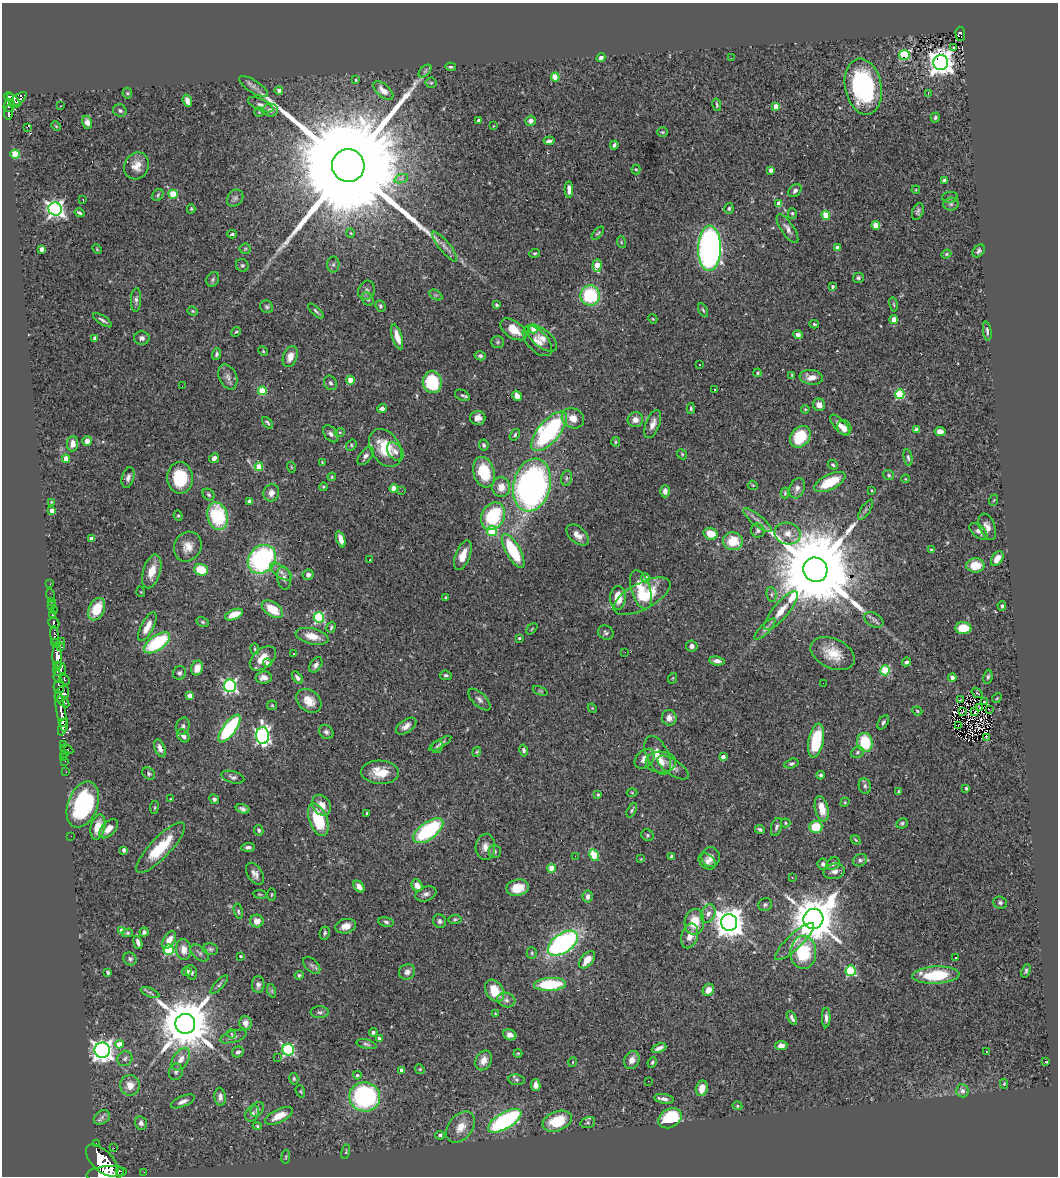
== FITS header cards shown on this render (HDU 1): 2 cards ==
NAXIS1  =                 1056
NAXIS2  =                 1174

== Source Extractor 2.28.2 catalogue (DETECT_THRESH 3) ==
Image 1056 x 1174 px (HDU 1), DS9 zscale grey, 1 PNG px = 1 image px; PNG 1060 x 1178 px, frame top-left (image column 1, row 1174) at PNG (2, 3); each listed source drawn as its Kron ellipse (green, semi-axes under 4 px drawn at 4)
Background 0.842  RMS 0.034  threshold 0.101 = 3 sigma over >= 5 px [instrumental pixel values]
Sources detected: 506; of the 506, the 500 brightest by FLUX_AUTO listed and drawn (6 fainter detections omitted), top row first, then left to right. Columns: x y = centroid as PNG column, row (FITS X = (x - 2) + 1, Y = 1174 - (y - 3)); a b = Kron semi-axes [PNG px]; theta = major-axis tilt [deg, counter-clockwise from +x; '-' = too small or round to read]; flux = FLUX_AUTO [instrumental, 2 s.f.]
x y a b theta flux
960 34 7 4 -87 99
954 47 3 2 - 3.2
904 55 5 5 - 150
601 58 5 4 - 6.9
731 58 3 2 - 4
941 62 7 7 - 2800
451 67 5 3 - 3.6
425 71 8 4 45 4.5
555 77 4 4 - 59
355 80 4 3 - 2.1
431 83 5 5 - 3
253 86 17 6 -33 12
863 87 28 18 -79 340
279 90 4 4 - 9.5
383 91 12 6 -42 20
127 93 5 5 - 3
928 93 3 2 - 19
9 97 5 4 - 460
18 99 10 4 39 280
14 100 8 4 -48 320
187 101 6 4 -71 15
261 105 13 5 -24 9.9
717 105 6 3 -76 3.8
9 106 6 5 - 160
61 106 3 2 - 1.6
776 106 4 4 - 25
271 110 7 6 - 13
120 111 7 6 - 5.2
259 112 4 4 - 2.3
8 113 7 4 86 180
935 117 5 4 - 4.2
478 120 3 3 - 4.7
531 121 5 5 - 8.6
87 122 6 5 - 10
56 126 5 3 - 2.1
493 126 3 2 - 1.7
27 127 2 2 - 380
662 132 5 4 - 3.2
549 141 5 3 - 6.4
614 145 4 3 - 6
15 154 4 4 - 90
136 166 14 12 61 26
348 166 16 16 - 150000
636 170 5 4 - 2.5
771 170 4 4 - 6.2
401 179 7 4 19 4.8
944 180 4 3 - 4.9
569 190 8 4 -89 11
916 190 4 3 - 1.9
795 191 7 5 41 7.9
173 194 4 4 - 89
158 195 6 5 - 3.9
950 197 8 5 2 5.2
235 198 9 7 50 7.5
83 200 3 2 - 1.6
779 204 4 4 - 28
951 204 8 6 2 6.6
729 208 5 4 - 3.6
55 209 7 6 - 870
191 209 4 4 - 3
918 212 9 5 69 5.8
79 213 5 3 - 4.4
792 213 5 4 - 3.4
826 215 4 4 - 65
876 225 4 4 - 56
787 229 17 6 -56 13
351 233 5 3 - 1.9
598 233 8 3 49 3.2
232 234 5 3 - 3.5
621 242 6 3 -73 2.6
445 246 18 5 -51 13
837 247 3 3 - 8.7
710 248 23 11 88 1100
42 249 4 4 - 13
97 249 5 3 - 2.2
245 249 5 5 - 3.5
979 251 7 5 48 5.3
535 253 5 3 - 2.8
946 254 5 4 - 2.9
333 264 8 6 88 5.8
242 265 7 6 - 4.5
597 265 6 4 86 39
858 278 5 5 - 5.3
213 279 7 6 - 5
832 286 3 3 - 4.7
366 290 10 8 65 7.8
436 295 7 4 -33 4.3
590 295 10 9 - 150
368 299 7 5 -60 4.7
136 300 12 5 88 6.9
894 304 7 3 -81 3
497 305 4 3 - 4.5
380 306 6 5 - 3.9
267 307 7 6 - 4.8
703 310 7 3 -63 3.1
193 311 5 4 - 2.8
316 311 10 4 -43 5.1
653 319 5 3 - 2.2
894 319 4 4 - 25
102 320 11 3 -34 6.5
814 324 5 3 - 2.9
513 329 15 8 -34 40
534 329 5 4 - 42
987 331 9 3 -83 5.8
236 332 5 4 - 2.7
798 335 5 4 - 8
397 337 13 5 -73 22
95 338 4 3 - 9.5
142 338 8 7 - 8.1
542 338 17 9 -39 19
537 341 18 10 -47 22
498 342 6 5 - 3.9
263 351 5 4 - 2.6
217 354 6 4 72 4.4
480 356 5 4 - 4.4
290 357 11 7 70 19
699 365 2 2 - 1.7
757 373 4 4 - 3.6
792 375 4 3 - 2.7
228 377 13 8 -66 13
811 377 11 7 -8 22
350 380 4 4 - 43
432 382 11 9 -86 110
330 383 7 6 - 5.9
182 386 2 2 - 2
714 390 3 2 - 2.9
262 391 4 4 - 88
900 394 5 4 - 150
462 395 8 5 -24 4.5
517 396 5 4 - 16
819 405 6 6 - 13
382 408 5 4 - 8.7
691 409 5 4 - 3.7
805 409 4 4 - 2.6
478 418 7 7 - 14
573 418 11 9 -27 25
635 420 8 7 - 15
267 423 7 3 -48 3.9
653 424 15 7 69 17
840 425 13 5 -48 19
844 428 7 7 - 21
917 430 4 4 - 25
549 431 24 10 49 350
340 432 5 3 - 1.9
940 432 5 4 - 23
331 434 9 6 -51 8.3
515 435 6 4 55 3.7
800 437 12 9 50 83
87 441 5 5 - 15
616 442 5 4 - 3.1
72 444 7 5 85 18
351 445 6 5 - 3.2
484 445 5 4 - 4.5
385 448 20 14 -58 78
395 452 10 7 -52 9.8
682 454 5 4 - 2.7
366 456 10 6 51 8.3
214 458 5 4 - 9.6
908 458 8 4 -79 5.1
66 459 4 4 - 28
322 462 4 3 - 1.9
833 465 5 4 - 3.3
259 467 4 4 - 59
291 467 5 3 - 1.9
484 472 15 10 -74 86
889 475 5 5 - 4.3
332 477 4 4 - 2.4
128 478 10 6 74 9
180 478 15 13 -87 100
567 478 8 5 75 5
905 479 4 4 - 2
830 482 17 7 27 80
532 485 27 18 76 820
753 485 5 4 - 2.4
323 487 4 4 - 2.5
501 487 10 9 - 26
797 488 10 7 69 11
394 489 4 4 - 42
872 490 3 2 - 2
402 491 3 2 - 3
665 491 6 4 -87 10
271 493 9 7 70 15
785 493 5 3 - 3.1
209 495 7 5 -45 4.1
994 500 6 3 70 2.2
250 501 4 4 - 15
51 502 4 4 - 2.1
866 510 11 4 57 6.1
52 511 4 4 - 24
178 516 5 4 - 3.2
218 516 14 10 -74 150
493 516 14 11 59 160
757 520 17 5 -39 12
987 527 14 7 -70 16
758 530 7 6 - 6.7
492 531 5 5 - 100
978 531 11 6 -41 11
711 534 7 6 - 32
788 534 13 11 -10 22
577 535 13 8 -41 18
91 538 4 3 - 9.7
341 539 8 4 -73 17
733 541 10 9 - 57
188 547 15 13 58 27
931 550 3 3 - 2.7
513 551 19 7 -60 130
463 555 15 7 69 30
262 559 15 13 50 340
997 559 8 5 56 22
370 560 2 2 - 1.5
975 565 9 7 0 42
201 570 7 6 - 66
815 570 12 11 - 55000
152 571 17 8 73 32
281 572 12 5 -35 12
308 575 5 5 - 8.4
284 578 11 7 -81 12
645 578 4 4 - 15
50 584 3 2 - 6.2
641 590 20 9 -73 52
141 592 5 3 - 1.6
771 594 7 5 -84 4.7
51 595 6 2 -72 10
642 596 31 13 28 92
446 597 3 3 - 3.1
618 598 12 8 88 36
51 601 3 2 - 6.2
52 606 3 3 - 13
1002 606 5 4 - 3.8
97 609 12 7 67 59
272 609 12 7 -35 52
54 610 2 2 - 4.2
781 611 24 7 50 33
53 615 3 3 - 74
234 615 9 5 23 37
319 617 5 5 - 210
874 620 10 6 -30 8.6
202 622 6 4 -27 3.4
54 623 6 5 - 260
147 627 16 6 62 25
331 627 6 4 72 3.5
963 628 8 6 -1 44
532 629 7 2 45 2
765 629 14 4 45 8.7
606 633 8 6 -32 5.5
55 635 9 4 -82 690
312 636 17 8 -13 29
519 638 3 3 - 3.4
61 641 2 2 - 14
55 643 4 3 - 470
157 643 15 7 35 170
692 646 5 5 - 8.3
61 647 4 3 - 52
255 649 5 3 - 2.7
625 652 2 2 - 3.1
294 654 3 3 - 3.2
833 654 23 14 -25 52
57 656 12 5 -90 1600
263 658 15 9 40 35
717 661 7 4 -8 11
907 662 4 3 - 5.9
267 663 4 4 - 8.3
316 665 8 5 54 9.5
57 666 2 2 - 98
197 668 7 6 - 23
60 669 7 6 - 730
885 670 5 5 - 110
179 673 7 6 - 6.1
446 675 6 4 -6 4.7
58 677 6 3 -81 360
264 677 8 6 6 13
988 677 7 4 81 5
297 678 7 4 -51 6.3
673 678 5 3 - 1.9
952 678 4 4 - 16
65 680 5 4 - 190
823 683 2 2 - 2.5
59 686 7 5 79 440
230 686 6 6 - 470
540 691 8 4 -22 3
977 693 6 3 -37 2.3
62 694 9 6 55 560
190 696 4 4 - 27
997 698 5 4 - 2.4
479 699 14 6 -45 9.3
960 699 4 2 - 2.5
309 701 14 10 -41 30
63 702 7 4 -43 250
984 702 3 2 - 3.4
272 705 5 5 - 2.8
592 708 5 3 - 2
980 708 3 2 - 2.3
989 709 3 2 - 1.9
61 711 21 4 -80 1200
917 711 5 4 - 2.8
963 711 3 2 - 1.7
975 712 3 2 - 1.7
669 718 7 7 - 14
62 722 4 4 - 780
883 722 8 4 58 5.2
183 726 9 6 74 6.9
406 726 12 6 35 14
959 726 4 3 - 1.8
63 727 9 4 71 750
229 729 16 6 53 230
326 732 8 6 -44 7.3
183 736 7 5 -50 11
263 736 8 6 -87 620
987 738 3 2 - 1.9
816 741 17 7 79 120
865 742 9 7 -76 98
440 743 13 4 31 6
63 744 3 2 - 26
437 747 6 5 - 4.6
160 748 9 5 -68 12
67 749 7 3 -27 70
524 750 6 4 -78 6.3
477 752 5 4 - 2.5
857 752 6 5 - 4.7
64 754 2 2 - 11
658 755 21 11 -64 39
64 757 3 2 - 5.5
723 757 4 3 - 12
645 759 11 8 44 18
65 761 2 2 - 11
661 762 15 10 -1 26
791 764 7 4 15 4.6
673 768 18 7 -34 14
66 772 2 2 - 7.8
380 772 19 11 -3 45
149 774 7 5 -36 4.9
821 775 4 4 - 5.6
233 777 12 6 -16 6.9
865 786 8 6 -78 6.3
966 788 3 3 - 4.1
899 791 4 3 - 5.6
632 793 5 3 - 2
598 795 3 3 - 2.3
170 799 4 3 - 1.7
214 799 5 4 - 6.1
845 802 5 3 - 2.3
83 805 24 14 69 220
322 805 11 8 -58 22
154 807 6 3 82 2.4
242 809 7 4 -19 7.1
822 809 13 6 -76 35
632 810 8 4 64 3.7
367 813 4 3 - 2.2
318 820 17 9 -69 100
785 823 5 4 - 2.3
902 823 6 5 - 4
98 827 13 7 77 36
776 827 9 5 72 5.9
816 827 6 6 - 59
108 829 11 6 46 18
760 829 5 3 - 5.3
259 830 5 4 - 4.7
428 831 18 8 37 230
647 835 6 5 - 4
71 836 2 2 - 34
856 840 5 3 - 2.4
248 847 7 4 4 6.9
485 847 13 9 87 17
160 848 33 10 46 90
124 850 4 4 - 6.6
495 851 6 6 - 5
594 855 6 4 -60 80
575 856 2 2 - 49
671 856 4 3 - 4.5
711 857 10 9 - 17
641 859 4 3 - 1.8
860 860 7 6 - 6
707 862 10 6 -41 10
833 863 7 6 - 6.2
823 864 5 5 - 6.9
552 868 4 4 - 49
834 871 11 7 11 11
255 874 12 7 -57 12
792 877 3 2 - 1.5
417 886 6 5 - 28
359 887 6 4 -51 11
518 888 11 8 11 37
260 894 7 3 -9 2.4
272 894 6 3 89 2.3
426 894 11 7 22 9.3
588 896 6 5 - 9.8
1000 903 7 6 - 5.2
765 905 7 6 - 4.7
238 911 8 4 -77 4.4
708 914 9 7 66 13
455 919 7 4 2 3.4
813 919 10 9 - 10000
257 921 7 6 - 16
440 921 7 6 - 6.3
386 922 8 5 -10 5
694 922 13 10 85 51
729 923 8 8 - 3700
346 926 10 7 14 19
122 930 4 4 - 23
144 932 4 4 - 6.4
127 933 5 4 - 3.1
325 933 6 5 - 4.3
690 936 12 8 73 20
169 940 9 5 59 21
795 941 26 7 43 24
138 942 7 3 -73 7.9
563 943 17 9 34 590
210 949 8 6 -8 4.9
169 950 5 5 - 160
184 950 10 7 -83 19
803 952 16 13 90 110
200 953 11 6 -41 6.8
532 953 5 5 - 3.8
241 956 3 3 - 2.2
955 957 3 2 - 2.5
130 959 7 6 - 5.5
587 960 10 6 49 29
312 965 10 6 -44 6.5
187 971 5 4 - 16
851 971 5 5 - 170
1026 971 7 4 69 4.5
108 972 4 3 - 4.6
191 972 7 5 -73 5.7
407 972 8 7 - 10
299 975 4 4 - 3.8
936 975 23 8 3 120
550 984 16 6 3 140
219 985 12 4 48 5.3
258 985 8 6 89 8.1
708 990 6 5 - 18
272 991 7 4 -72 4
495 991 12 8 -58 52
150 993 10 4 -23 5.3
506 1000 9 7 -18 9.8
320 1012 9 6 0 5.3
495 1014 4 3 - 2.2
792 1018 7 3 -60 7
826 1018 10 4 89 7.5
246 1023 7 6 - 15
185 1024 10 10 - 15000
373 1032 4 4 - 6.8
231 1034 5 4 - 3.2
510 1035 7 5 -26 10
233 1037 14 5 17 9.9
379 1039 4 4 - 9
119 1044 4 4 - 33
366 1044 10 4 -14 5.2
781 1046 6 4 10 12
659 1048 7 3 23 9.2
102 1050 7 7 - 1500
288 1050 6 5 - 320
986 1051 3 3 - 42
238 1052 6 5 - 6.1
518 1053 4 4 - 2.1
278 1057 2 2 - 23
125 1059 8 7 - 7.3
181 1059 12 7 57 19
484 1060 10 7 63 20
632 1060 9 7 62 14
1046 1061 3 3 - 17
573 1062 5 3 - 1.7
652 1062 5 3 - 3.3
420 1069 5 4 - 2.8
402 1070 4 4 - 16
176 1072 8 7 - 6.4
357 1075 4 4 - 4.1
294 1079 6 4 -75 3.3
517 1080 8 5 -7 4.8
648 1081 3 2 - 2
1004 1084 5 4 - 3.4
130 1085 10 10 - 26
536 1085 6 4 -80 12
702 1088 8 6 77 20
300 1091 6 4 -72 3
962 1091 6 6 - 10
220 1097 9 5 -83 10
365 1097 15 14 - 350
664 1099 10 4 -10 9.6
183 1101 12 5 23 9.6
737 1106 5 4 - 3.2
257 1109 8 6 49 5.4
252 1113 8 6 61 9.4
279 1116 15 6 26 32
102 1117 9 6 37 7.7
670 1118 12 9 30 130
505 1121 19 8 31 330
557 1121 15 9 21 71
588 1122 7 5 16 4.8
141 1123 7 6 - 7.9
257 1126 4 4 - 3.3
461 1127 18 12 51 30
440 1135 5 4 - 4.4
96 1144 3 3 - 63
114 1148 2 2 - 2.8
346 1152 7 3 78 2.4
286 1157 7 3 82 2.6
102 1161 20 10 -44 5400
120 1171 2 2 - 13000
144 1172 2 2 - 5.8
106 1173 20 7 6 4700
At the frame edge (FLAGS 8, measured only in part): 1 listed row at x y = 106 1173
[6 fainter detections neither listed nor drawn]